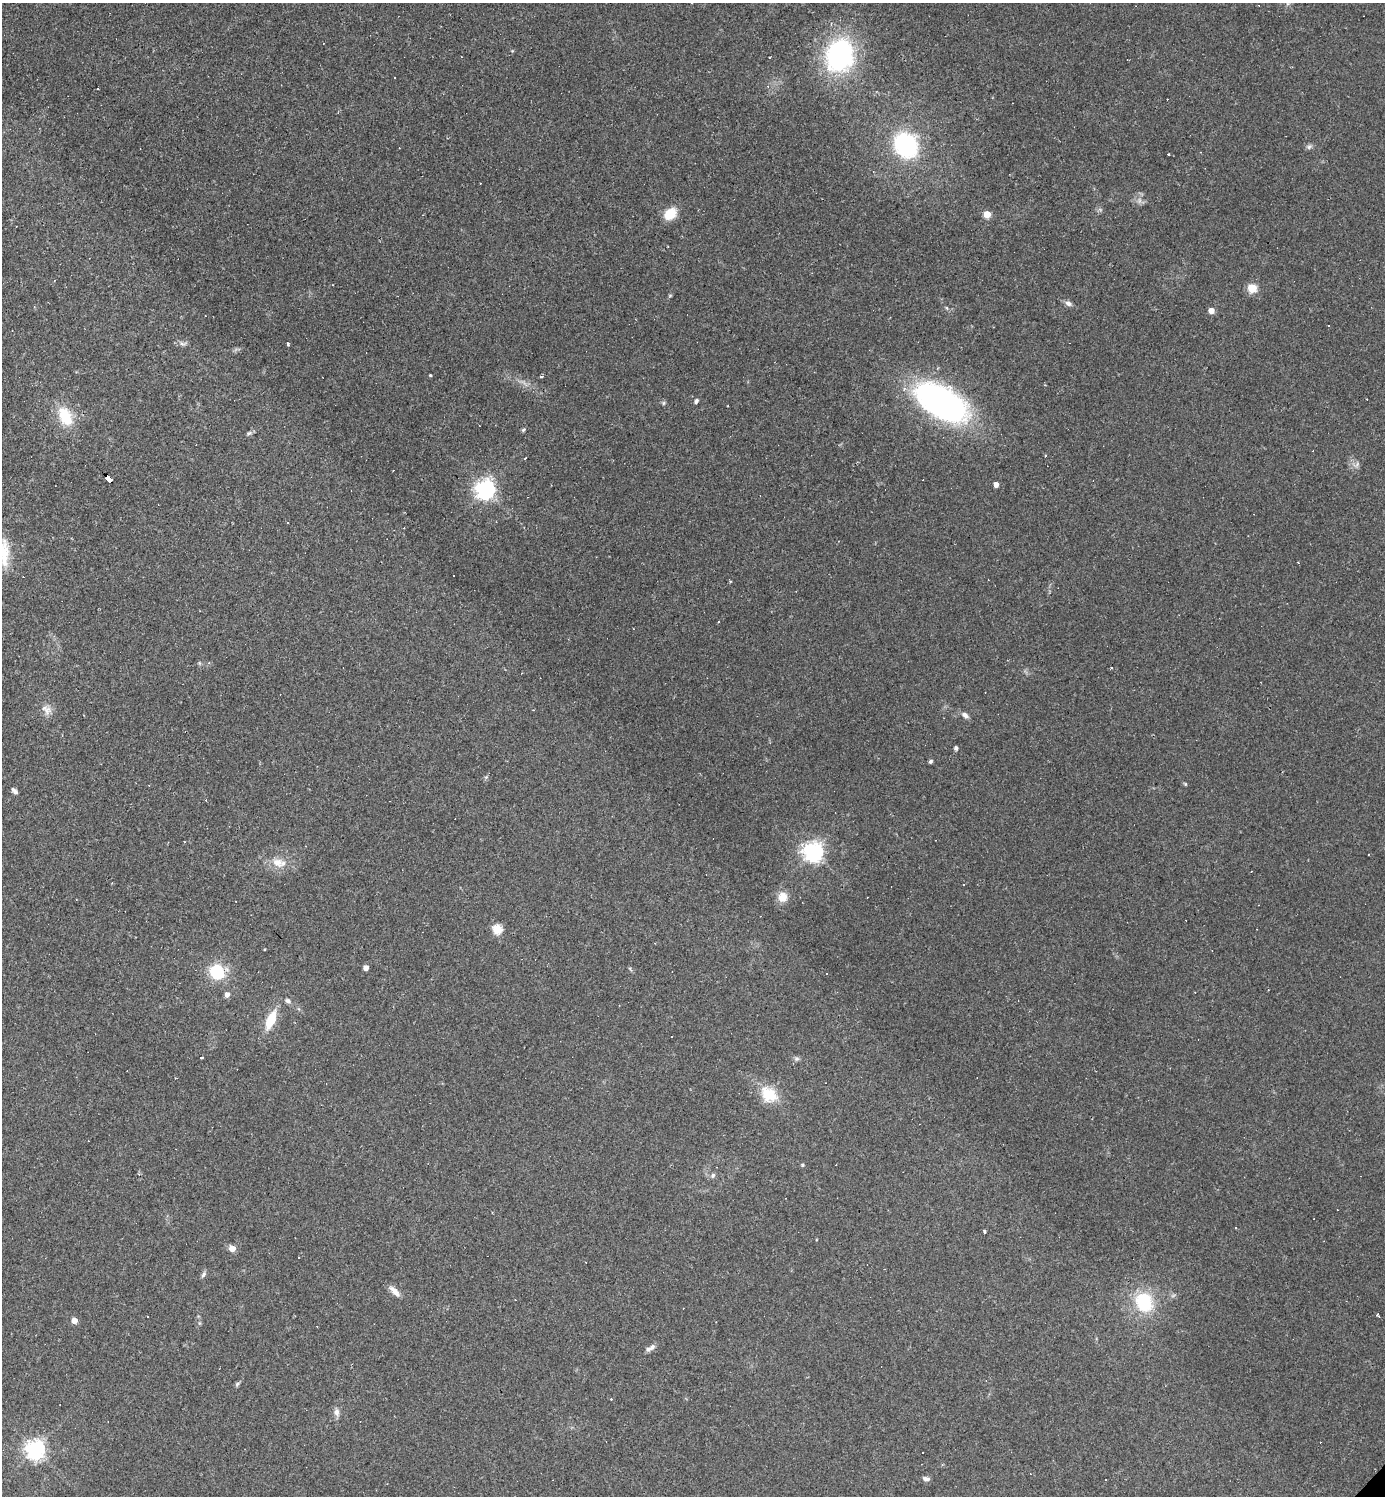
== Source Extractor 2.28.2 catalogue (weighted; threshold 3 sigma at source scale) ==
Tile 11 of 4 x 4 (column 3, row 3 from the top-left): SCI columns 3060-4442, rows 1495-2988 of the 5976 x 5976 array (HDU 1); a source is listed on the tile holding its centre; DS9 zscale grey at full resolution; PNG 1387 x 1498 px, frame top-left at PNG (2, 3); no overlay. Shown black and unused: <1% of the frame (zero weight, under 2 of 3 exposures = <1% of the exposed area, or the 3 px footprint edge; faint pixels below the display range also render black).
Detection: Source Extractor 2.28.2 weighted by HDU 2 'WHT'; one run over the whole footprint, this tile lists its part. Background 0.0635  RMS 0.0069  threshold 0.0312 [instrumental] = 3 sigma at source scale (4.5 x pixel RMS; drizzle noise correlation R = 1.50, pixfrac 1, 0.05/0.05 arcsec/px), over >= 5 px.
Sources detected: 104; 1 too faint to see at this stretch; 34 cosmic-ray / hot-pixel residue — not listed; the other 69 listed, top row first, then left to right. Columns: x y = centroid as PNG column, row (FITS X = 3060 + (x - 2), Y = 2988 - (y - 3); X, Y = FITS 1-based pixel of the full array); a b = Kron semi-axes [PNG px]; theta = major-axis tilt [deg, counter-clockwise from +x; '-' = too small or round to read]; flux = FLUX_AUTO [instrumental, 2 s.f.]
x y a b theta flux
323 43 3 2 - 0.44
840 55 26 22 77 140
770 57 3 3 - 0.75
395 78 3 2 - 0.81
768 86 4 3 - 0.72
97 88 3 2 - 0.56
906 145 18 16 -58 100
1309 147 8 6 2 1.8
670 214 14 10 38 14
987 214 5 5 - 18
1252 288 5 5 - 36
670 295 5 3 - 0.67
1068 303 9 6 -28 2.6
947 308 6 4 -70 0.87
1211 311 4 4 - 9.8
182 343 10 5 -18 2.1
288 343 3 3 - 1.6
430 375 3 3 - 0.83
541 377 5 3 - 0.85
696 401 6 4 70 1.5
941 402 50 25 -31 230
664 403 6 4 89 1.1
65 416 20 12 -64 24
523 430 6 4 44 1.1
249 433 8 5 11 1.5
1357 464 8 5 59 1.9
109 478 7 4 -46 220
996 485 4 4 - 5.7
485 489 7 6 - 410
4 553 40 12 -90 17
1298 562 3 2 - 0.54
718 622 3 2 - 0.5
209 663 4 4 - 1.2
47 710 14 11 88 5.2
965 715 9 6 -31 3
956 748 6 5 - 1.4
931 761 5 4 - 1.2
1185 784 5 4 - 0.78
14 791 10 5 -48 2.2
813 852 7 7 - 420
277 862 16 12 -22 9
782 897 10 9 - 8.9
76 899 3 2 - 0.69
497 929 5 5 - 44
366 968 4 4 - 5.9
217 972 17 14 -55 28
227 994 4 4 - 4.8
288 1001 9 6 -35 2.2
271 1020 22 9 67 17
201 1058 3 2 - 0.56
796 1059 7 6 - 1.7
769 1094 24 18 -40 20
802 1165 5 4 - 0.84
713 1175 7 6 - 1.8
1236 1228 3 2 - 0.79
984 1231 3 3 - 1.6
232 1248 5 4 - 13
299 1258 3 2 - 0.73
203 1274 9 5 54 1.8
395 1291 16 7 -46 5.4
1144 1302 20 17 -71 39
1378 1315 4 3 - 1.4
74 1321 4 4 - 7.7
650 1348 14 6 33 3.1
237 1384 6 5 - 1.3
337 1412 10 7 -79 3.4
35 1449 7 6 - 390
926 1479 9 6 -7 2.7
1105 1480 2 2 - 0.58
Overlapping masked pixels (flux is a lower limit): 1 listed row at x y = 109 478
Isophote crosses this tile's border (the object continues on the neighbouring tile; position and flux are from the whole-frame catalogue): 1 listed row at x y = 4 553